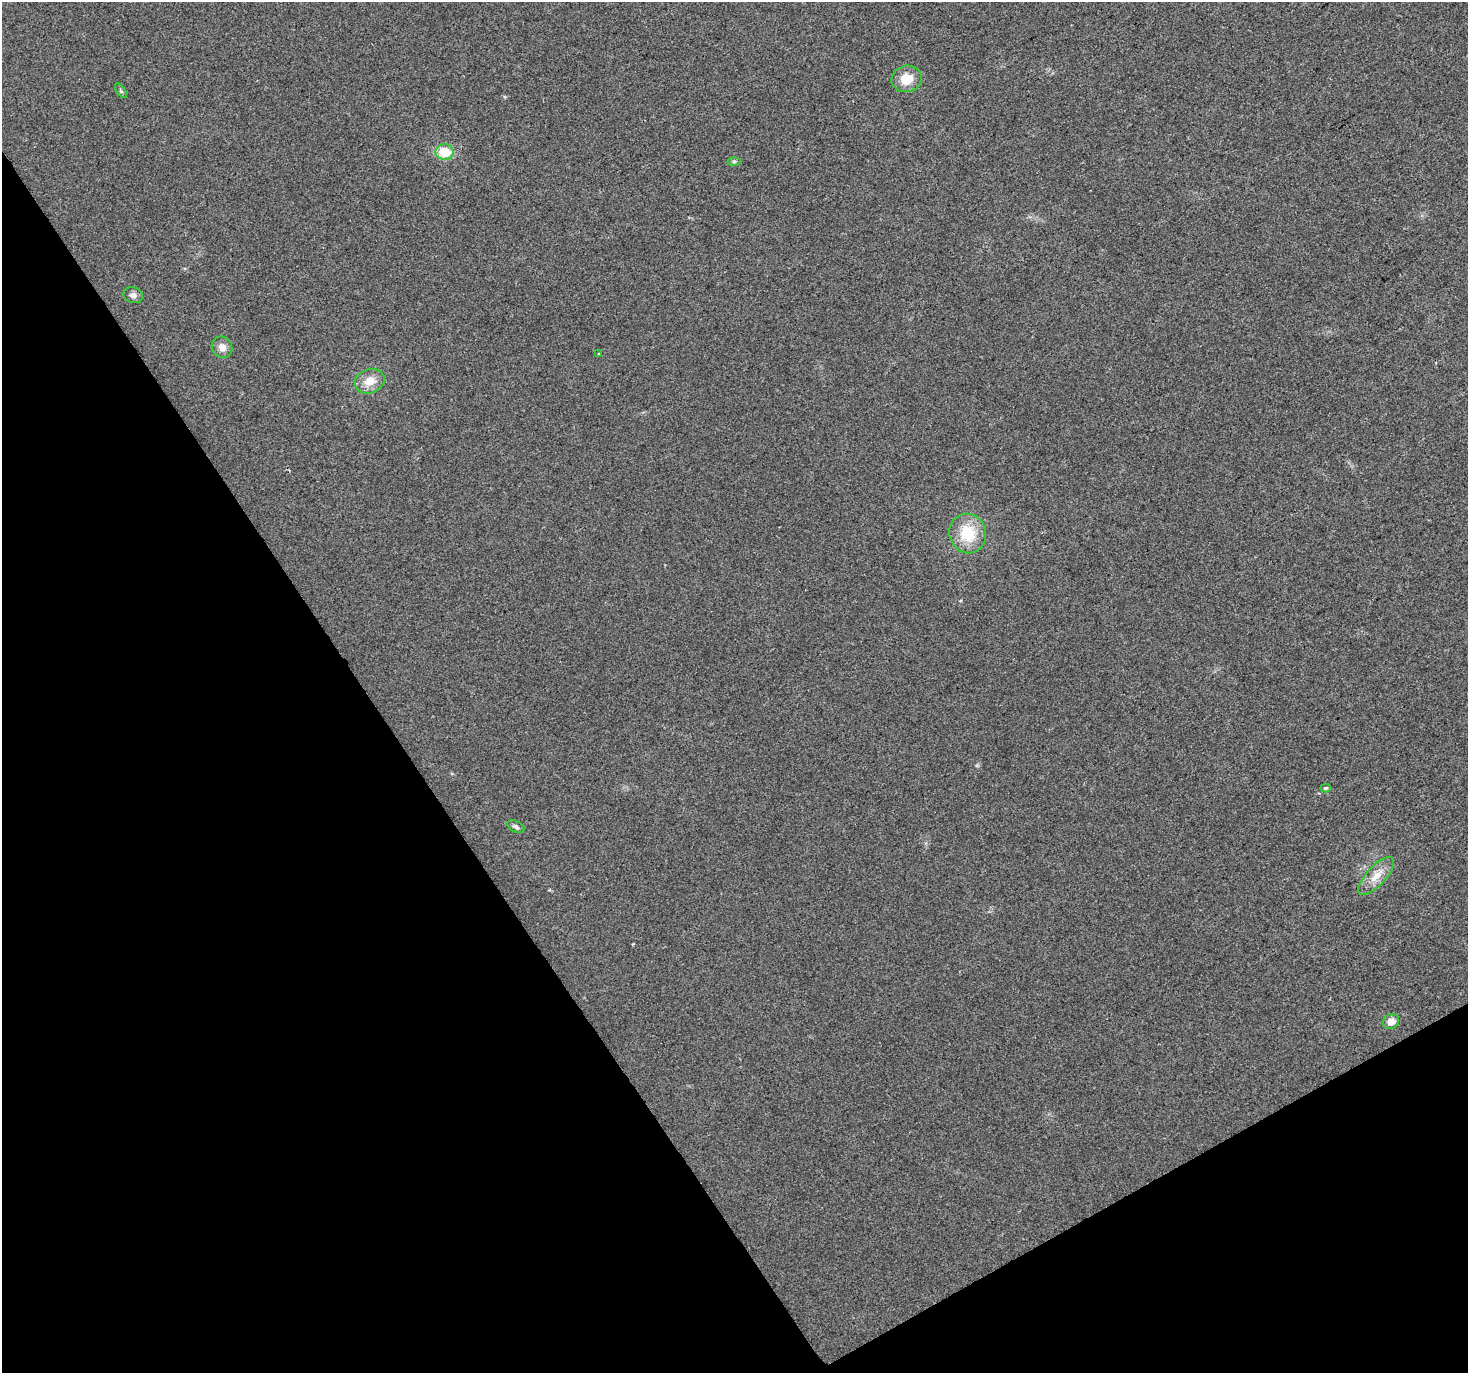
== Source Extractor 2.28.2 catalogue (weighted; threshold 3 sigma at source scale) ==
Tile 14 of 4 x 4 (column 2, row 4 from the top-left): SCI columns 1469-2934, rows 176-1546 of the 5867 x 5772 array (HDU 1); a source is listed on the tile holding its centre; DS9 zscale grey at full resolution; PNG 1470 x 1375 px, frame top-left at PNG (2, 2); each listed source drawn as its Kron ellipse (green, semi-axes under 4 px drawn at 4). Shown black and unused: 31% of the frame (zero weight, under 2 of 3 exposures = <1% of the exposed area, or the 3 px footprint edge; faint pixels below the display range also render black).
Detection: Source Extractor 2.28.2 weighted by HDU 2 'WHT'; one run over the whole footprint, this tile lists its part. Background 0.0273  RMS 0.0062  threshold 0.0278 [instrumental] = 3 sigma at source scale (4.5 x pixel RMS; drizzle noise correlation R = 1.50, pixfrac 1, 0.0396/0.0396 arcsec/px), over >= 5 px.
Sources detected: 13; all 13 listed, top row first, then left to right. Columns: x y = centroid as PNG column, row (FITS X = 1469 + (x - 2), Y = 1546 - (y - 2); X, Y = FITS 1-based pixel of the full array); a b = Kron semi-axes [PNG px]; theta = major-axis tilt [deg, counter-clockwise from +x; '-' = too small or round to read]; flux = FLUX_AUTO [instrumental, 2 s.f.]
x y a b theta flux
907 79 15 13 14 11
121 91 8 4 -55 1.1
444 152 9 8 - 15
734 161 6 4 0 0.91
133 295 10 7 -21 2.4
222 347 11 10 - 4.6
599 354 3 3 - 0.86
370 381 15 12 20 8.5
968 533 20 18 -73 22
1325 788 5 4 - 0.97
516 827 9 5 -28 1.6
1376 876 24 9 47 8.7
1391 1021 8 7 - 5.5